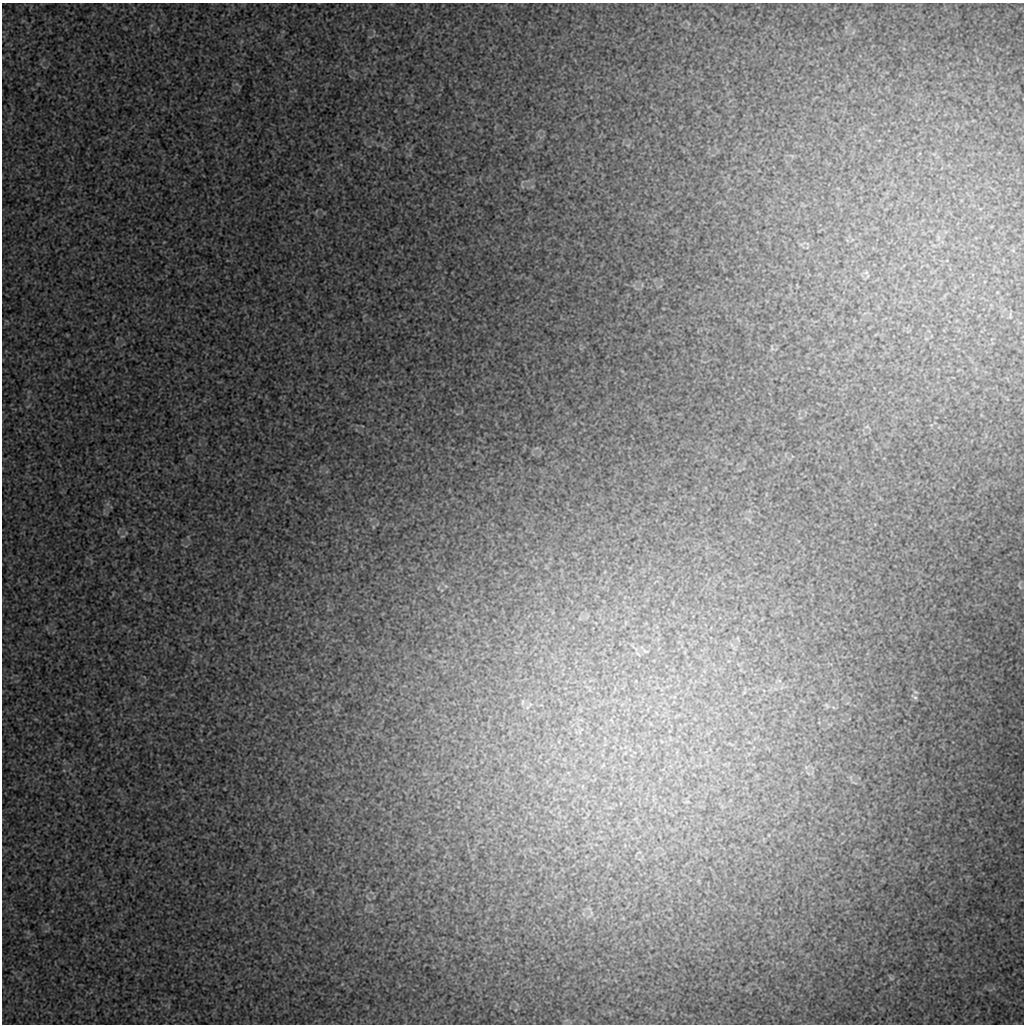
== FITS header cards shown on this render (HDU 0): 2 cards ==
NAXIS1  =                 1022 / length of data axis 1
NAXIS2  =                 1022 / length of data axis 2

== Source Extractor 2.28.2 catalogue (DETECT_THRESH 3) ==
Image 1022 x 1022 px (HDU 0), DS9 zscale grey, 1 PNG px = 1 image px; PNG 1026 x 1026 px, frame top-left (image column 1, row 1022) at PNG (2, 3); no overlay
Background 8820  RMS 43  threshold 130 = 3 sigma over >= 5 px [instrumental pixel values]
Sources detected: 5; all 5 listed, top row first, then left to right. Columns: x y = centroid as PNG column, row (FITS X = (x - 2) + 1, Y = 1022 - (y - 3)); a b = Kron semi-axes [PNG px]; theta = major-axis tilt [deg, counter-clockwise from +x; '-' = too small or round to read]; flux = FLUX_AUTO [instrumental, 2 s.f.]
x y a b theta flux
122 536 6 3 0 2900
1019 586 9 3 -69 4000
914 697 10 4 -40 6500
827 705 8 2 -69 3100
891 978 7 4 -37 5000